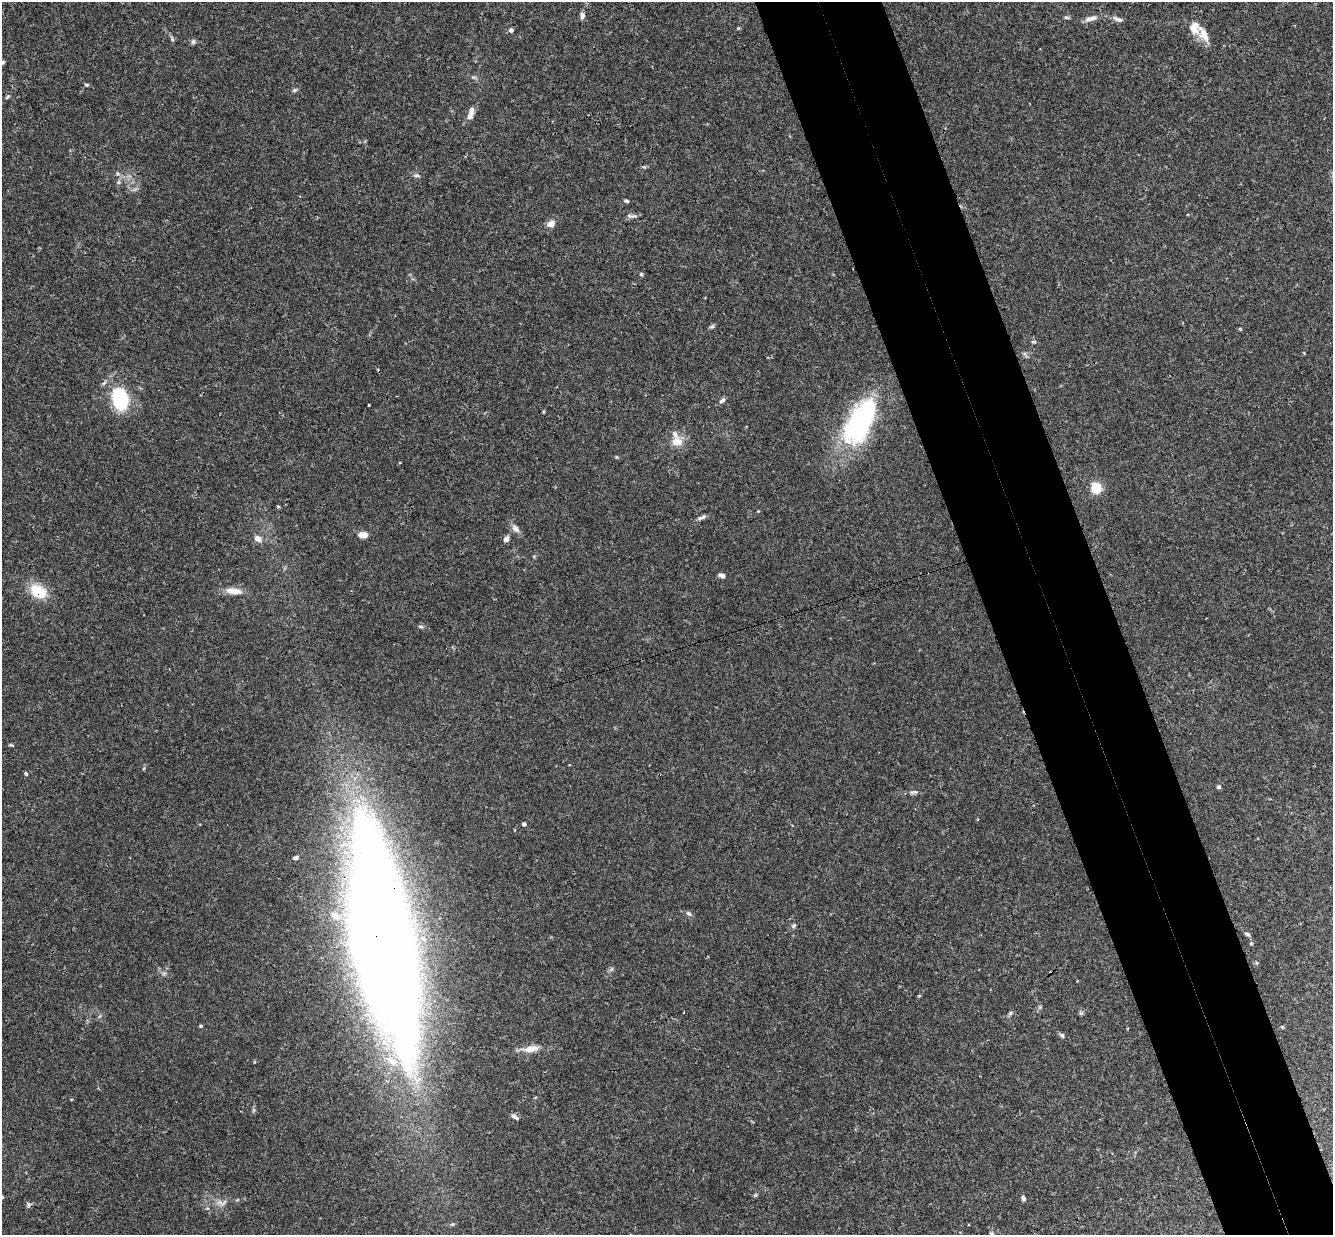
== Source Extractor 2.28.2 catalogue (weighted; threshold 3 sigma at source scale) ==
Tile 6 of 4 x 4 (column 2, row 2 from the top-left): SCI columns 1391-2721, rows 2757-3989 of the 5439 x 5390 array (HDU 1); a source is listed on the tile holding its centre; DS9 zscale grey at full resolution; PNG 1335 x 1237 px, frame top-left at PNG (2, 2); no overlay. Shown black and unused: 9% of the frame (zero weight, under 3 of 4 exposures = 6% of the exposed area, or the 3 px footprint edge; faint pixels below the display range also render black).
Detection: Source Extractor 2.28.2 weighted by HDU 2 'WHT'; one run over the whole footprint, this tile lists its part. Background 0.0512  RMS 0.0029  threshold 0.0131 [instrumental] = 3 sigma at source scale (4.5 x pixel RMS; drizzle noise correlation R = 1.50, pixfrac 1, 0.05/0.05 arcsec/px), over >= 5 px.
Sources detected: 66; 2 inside a brighter object's white glare — not listed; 3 inside a brighter listed object's ellipse — not listed separately; the other 61 listed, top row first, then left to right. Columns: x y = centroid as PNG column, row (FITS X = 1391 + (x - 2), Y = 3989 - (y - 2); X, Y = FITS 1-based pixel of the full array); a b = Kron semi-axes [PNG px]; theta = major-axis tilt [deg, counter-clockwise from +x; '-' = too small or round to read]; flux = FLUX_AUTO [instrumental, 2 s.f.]
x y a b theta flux
582 16 9 5 89 1
1067 18 6 4 -19 0.38
1091 18 17 6 14 1.9
1118 19 14 5 -25 1.1
1195 27 18 12 84 3.6
511 30 5 5 - 0.79
172 39 6 4 -72 0.43
193 42 7 5 69 0.58
2 62 5 4 - 0.51
87 85 6 4 -1 0.43
295 90 6 5 - 0.48
7 97 8 4 45 0.45
471 111 11 6 89 1.4
644 167 5 4 - 0.36
118 174 6 4 -19 0.48
417 175 8 4 0 0.55
626 201 6 4 -11 0.54
631 216 14 5 -4 0.88
551 224 8 6 28 2.3
641 274 5 4 - 0.39
712 327 6 4 2 0.48
1033 342 7 3 -8 0.36
120 399 21 14 -77 17
722 400 8 5 43 0.85
369 405 3 2 - 0.32
865 416 61 24 55 48
677 442 15 12 0 3.3
1096 488 7 6 - 9.3
278 506 3 3 - 0.5
701 518 12 5 21 0.88
515 528 12 8 -41 1.4
363 535 10 6 -3 2.2
258 538 9 7 -38 1.6
506 539 6 5 - 1.4
721 575 8 5 -20 0.86
233 591 21 7 -5 2.9
38 592 23 15 -33 6.9
421 626 8 4 -9 0.47
11 745 7 3 -22 0.33
26 774 5 4 - 0.52
1219 787 5 5 - 0.52
914 792 12 3 4 0.76
524 824 4 4 - 0.95
296 858 4 3 - 0.74
689 913 8 5 -38 0.69
335 916 15 10 -37 3.8
794 925 8 5 43 0.55
1247 934 7 4 -17 0.55
386 938 185 40 -79 780
1251 943 5 4 - 0.39
919 996 5 3 - 0.27
1010 1013 7 4 71 0.47
201 1026 4 3 - 0.43
1282 1027 4 4 - 0.27
1062 1035 7 5 -62 0.51
531 1049 20 9 10 3.2
514 1116 9 4 -36 0.95
2 1197 5 4 - 0.39
1023 1198 6 5 - 0.65
220 1202 8 6 -50 1.1
28 1205 7 4 -70 0.55
Overlapping masked pixels (flux is a lower limit): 2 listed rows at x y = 38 592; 386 938
Isophote crosses this tile's border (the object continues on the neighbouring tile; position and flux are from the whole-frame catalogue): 2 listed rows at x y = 2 62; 2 1197